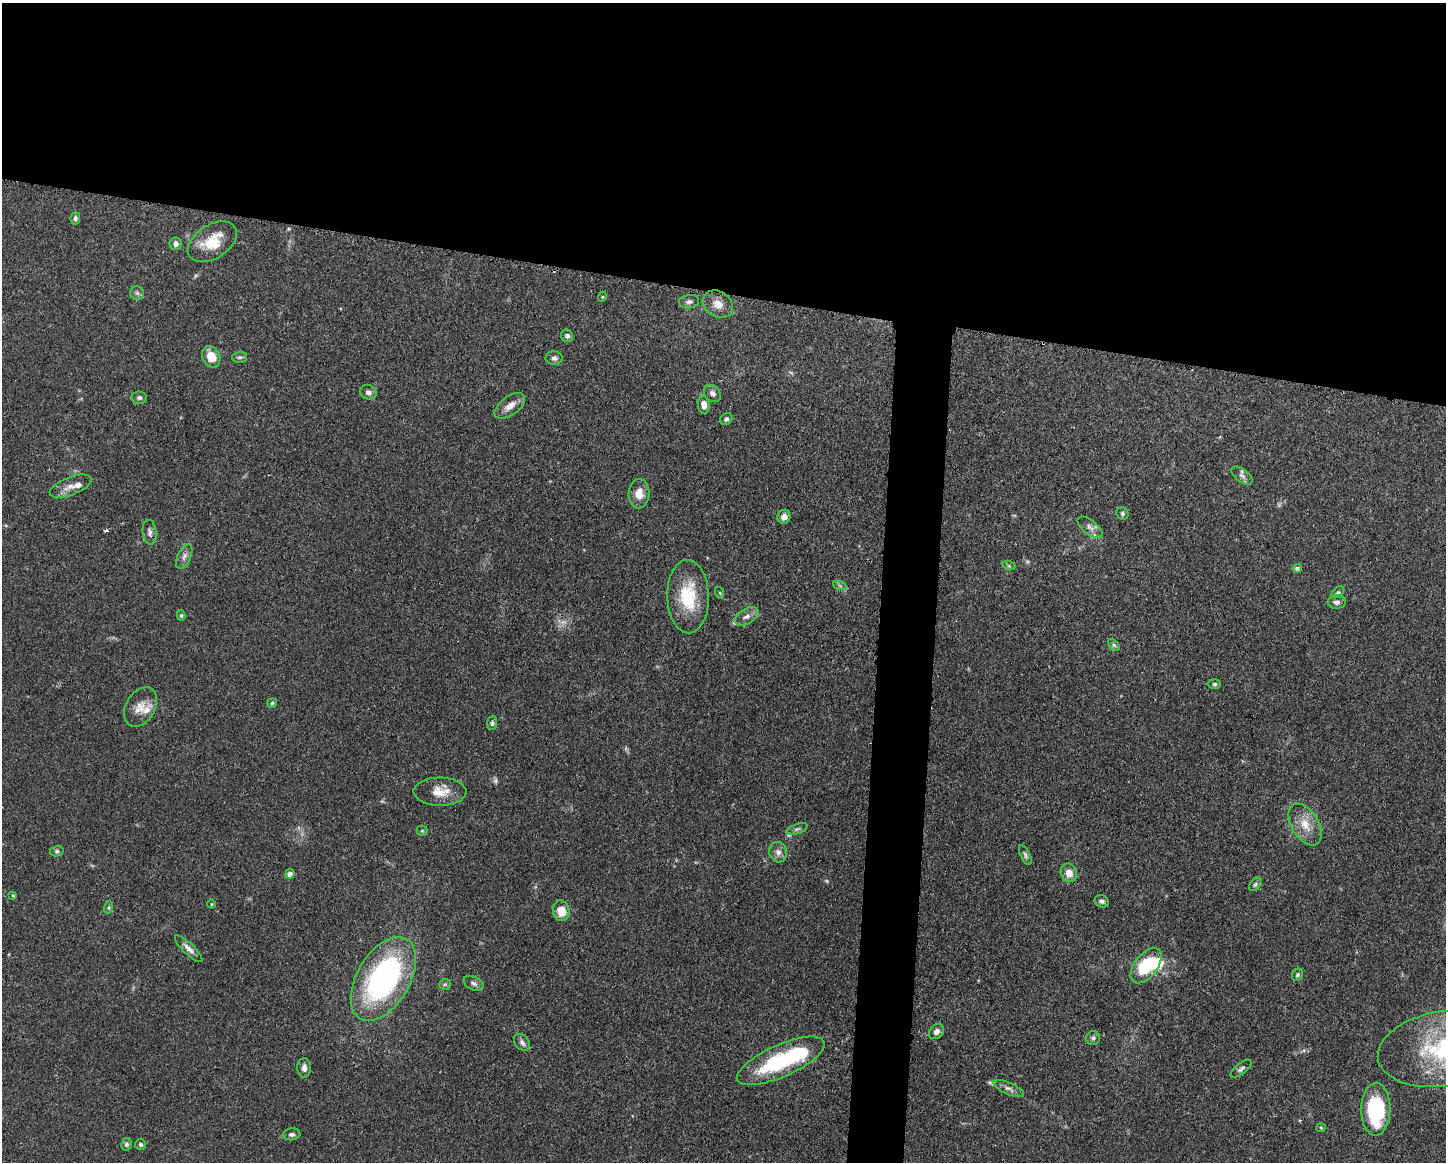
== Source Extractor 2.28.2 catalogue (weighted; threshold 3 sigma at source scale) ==
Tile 2 of 3 x 4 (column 2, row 1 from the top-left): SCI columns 1557-3000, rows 3486-4645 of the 4668 x 4652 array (HDU 1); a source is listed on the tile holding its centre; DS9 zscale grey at full resolution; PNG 1448 x 1164 px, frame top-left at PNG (2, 3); each listed source drawn as its Kron ellipse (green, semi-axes under 4 px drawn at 4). Shown black and unused: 28% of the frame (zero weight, under 3 of 4 exposures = <1% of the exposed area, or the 3 px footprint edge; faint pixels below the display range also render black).
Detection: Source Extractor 2.28.2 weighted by HDU 2 'WHT'; one run over the whole footprint, this tile lists its part. Background 0.0443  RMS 0.0029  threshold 0.0129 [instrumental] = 3 sigma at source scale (4.5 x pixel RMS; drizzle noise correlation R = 1.50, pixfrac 1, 0.05/0.05 arcsec/px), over >= 5 px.
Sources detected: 82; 3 too faint to see at this stretch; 1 inside a brighter object's white glare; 2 cosmic-ray / hot-pixel residue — neither listed nor drawn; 3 inside a brighter listed object's ellipse — not listed separately; the other 73 listed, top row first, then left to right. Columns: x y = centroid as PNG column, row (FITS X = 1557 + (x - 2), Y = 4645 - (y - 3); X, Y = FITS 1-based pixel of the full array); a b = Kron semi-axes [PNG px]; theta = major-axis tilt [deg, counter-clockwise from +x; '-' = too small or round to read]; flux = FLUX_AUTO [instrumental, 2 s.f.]
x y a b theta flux
75 218 6 4 87 0.75
212 242 27 17 33 8.7
176 244 6 6 - 1.1
137 293 7 6 - 0.73
602 297 5 3 - 0.26
689 302 10 6 8 0.98
718 304 16 12 -32 3.3
567 336 6 5 - 1.1
211 357 11 9 -64 4.2
239 357 7 5 1 0.54
554 358 8 6 2 0.97
368 392 8 7 - 1
712 393 9 7 -45 1.2
139 398 8 6 -4 0.7
704 405 9 6 -86 2
510 406 17 9 36 2.6
726 419 7 5 44 0.74
1242 475 12 6 -36 1.2
70 486 22 9 22 2.5
639 494 14 10 88 3.2
1122 513 6 5 - 0.54
784 517 7 6 - 1.8
1090 527 15 7 -38 1.5
150 532 12 7 -83 1.2
184 556 13 6 67 1.4
1009 566 7 4 -19 0.44
1297 568 4 4 - 0.62
840 586 7 4 -20 0.54
1338 592 7 4 39 0.58
720 593 6 4 -72 0.35
688 597 37 21 -89 13
1337 602 9 6 1 1.1
181 615 5 4 - 0.43
747 616 13 7 30 1.7
1114 645 7 4 -44 0.54
1215 684 6 5 - 0.53
272 703 5 4 - 0.41
141 707 21 14 60 3.9
492 723 7 5 81 0.68
440 792 26 14 -1 4.9
1305 825 23 13 -59 5.2
797 829 11 4 20 0.83
422 831 5 5 - 0.37
57 851 7 5 14 0.5
778 852 10 9 - 1.6
1025 855 11 4 -63 0.7
1069 873 9 8 - 2.5
290 874 5 4 - 2.2
1255 884 7 5 49 0.57
13 895 4 3 - 0.35
1102 901 7 6 - 0.81
211 904 4 3 - 0.24
109 907 6 4 72 0.42
561 911 10 8 -85 4.5
189 949 18 5 -44 1.7
1146 966 20 11 52 15
1297 975 6 5 - 0.46
383 979 46 26 59 63
474 983 10 6 -26 0.94
445 984 6 5 - 0.48
936 1032 8 6 45 1.3
1093 1038 7 7 - 0.67
522 1042 9 7 -50 1.1
1444 1049 67 37 9 40
781 1061 47 16 24 26
304 1068 10 6 89 1.2
1241 1069 13 5 38 0.83
1009 1088 16 5 -24 1.3
1376 1109 26 14 89 25
1321 1128 5 4 - 0.32
291 1134 9 6 6 0.79
126 1144 6 5 - 0.68
141 1144 5 5 - 0.52
Isophote crosses this tile's border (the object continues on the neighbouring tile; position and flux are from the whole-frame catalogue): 1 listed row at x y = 1444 1049